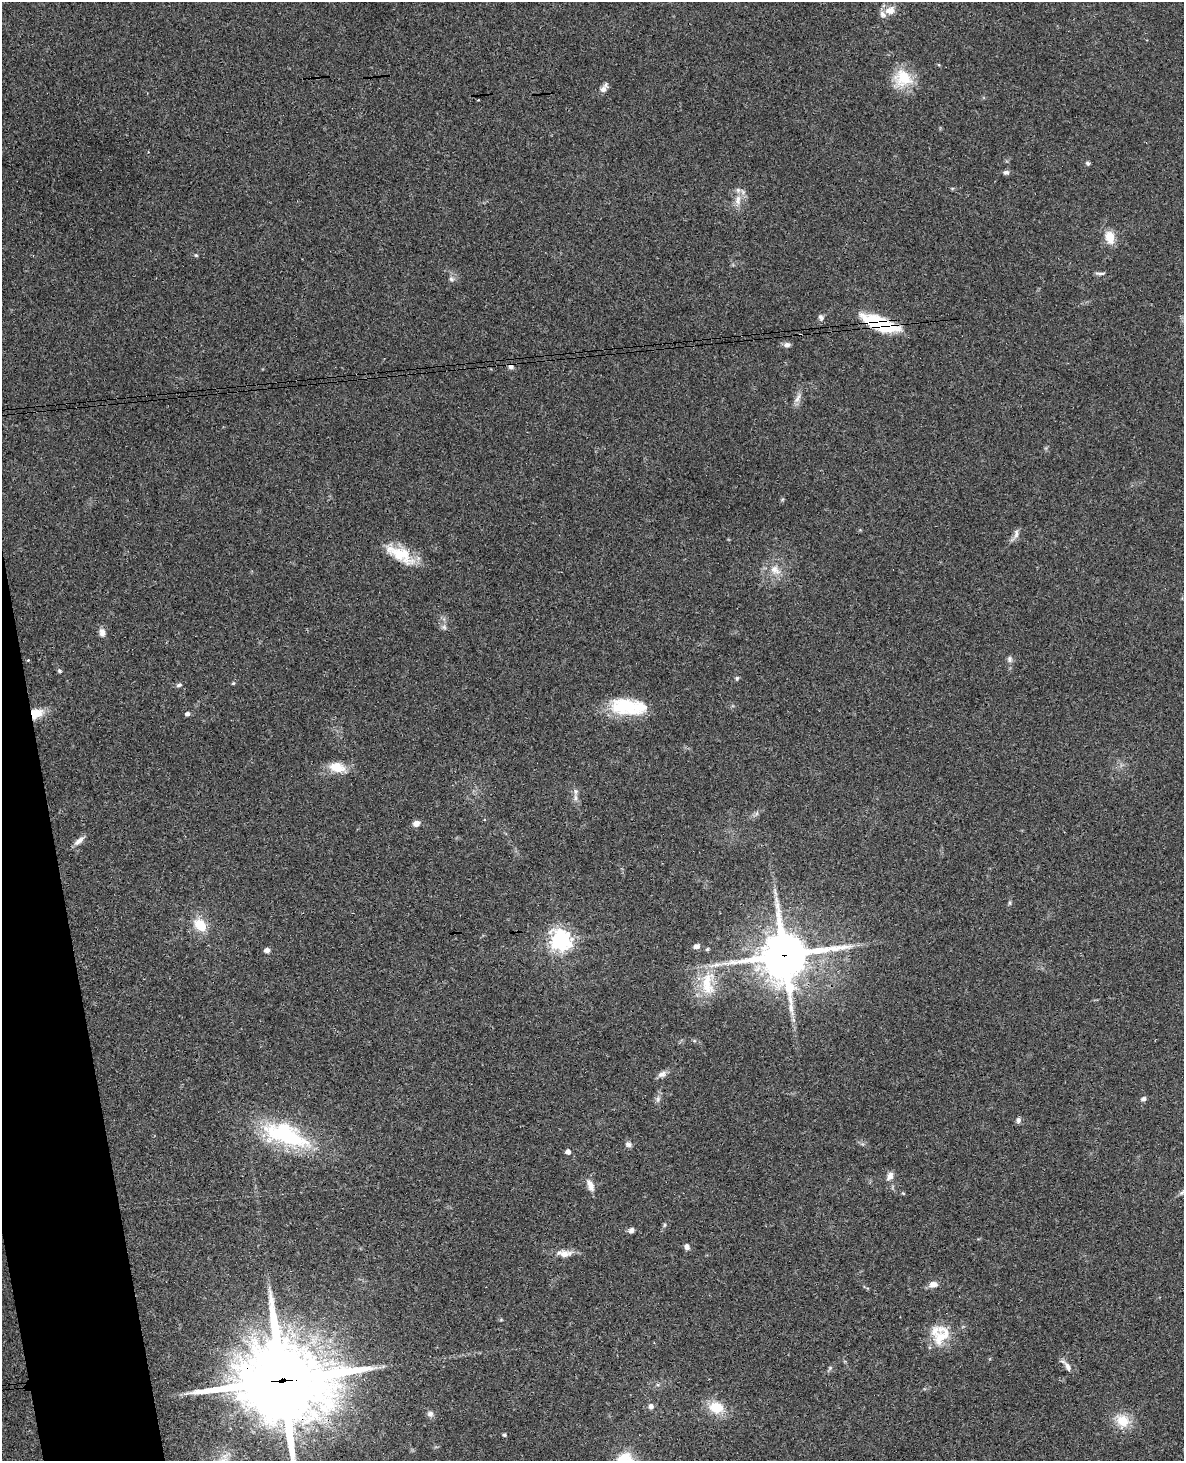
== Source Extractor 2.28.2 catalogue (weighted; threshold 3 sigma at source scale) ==
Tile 7 of 4 x 3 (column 3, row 2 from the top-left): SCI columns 2423-3604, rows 1713-3171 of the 4843 x 4777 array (HDU 1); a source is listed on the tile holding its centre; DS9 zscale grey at full resolution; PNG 1186 x 1463 px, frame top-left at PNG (2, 2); no overlay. Shown black and unused: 4% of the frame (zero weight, under 3 of 4 exposures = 6% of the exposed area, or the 3 px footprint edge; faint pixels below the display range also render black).
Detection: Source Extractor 2.28.2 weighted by HDU 2 'WHT'; one run over the whole footprint, this tile lists its part. Background 0.0648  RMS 0.0049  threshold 0.0219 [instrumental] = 3 sigma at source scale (4.5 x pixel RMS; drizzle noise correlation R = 1.50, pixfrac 1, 0.05/0.05 arcsec/px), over >= 5 px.
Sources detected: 74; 1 cosmic-ray / hot-pixel residue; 2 long thin detections or spike segments (spike, bleed or trail) — not listed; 6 inside a brighter listed object's ellipse — not listed separately; the other 65 listed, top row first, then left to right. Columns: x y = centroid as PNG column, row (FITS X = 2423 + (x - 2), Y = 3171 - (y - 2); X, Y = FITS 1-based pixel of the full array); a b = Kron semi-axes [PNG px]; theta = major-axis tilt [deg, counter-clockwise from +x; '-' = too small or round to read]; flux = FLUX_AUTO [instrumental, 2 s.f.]
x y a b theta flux
890 11 15 10 10 4.5
903 78 25 21 -33 15
603 89 13 7 44 2.3
1088 163 6 5 - 0.91
1006 172 8 6 0 1.3
738 200 16 7 89 4
1110 237 12 9 -74 8.8
196 255 5 4 - 0.54
1100 273 14 3 -2 1.2
451 279 7 5 -17 1.2
821 317 9 6 -74 1.4
880 323 34 14 -22 32
787 345 9 7 2 1.6
511 366 8 7 - 1.6
798 398 13 6 62 2.4
1016 534 14 6 81 2.1
400 554 39 15 -28 15
775 570 16 11 -40 5.7
444 627 7 6 - 1.2
102 632 10 7 -83 2.7
1009 659 9 6 -72 1.5
28 660 3 3 - 0.5
59 671 6 5 - 0.75
737 678 6 5 - 0.75
233 683 4 4 - 0.49
179 685 8 5 16 1
625 706 39 19 -9 24
36 713 15 11 21 7.8
187 714 5 5 - 1.7
337 767 21 12 -13 8.3
576 791 8 6 -90 1.4
416 823 8 7 - 2.6
79 841 15 6 40 2.7
1010 903 6 4 90 0.68
200 925 17 13 -46 9.9
561 940 7 7 - 310
696 946 7 6 - 2.2
267 950 6 5 - 1.9
784 955 16 15 - 2100
707 984 37 16 -83 16
662 1074 12 8 28 2.2
658 1099 8 6 -84 1.4
1143 1099 7 5 24 1.3
1018 1120 8 6 77 1.3
286 1135 59 24 -19 50
628 1144 8 7 - 1.6
568 1152 4 4 - 2.8
890 1176 13 8 62 2.6
590 1185 15 7 -68 3.8
1183 1192 14 5 35 1.8
903 1193 6 3 -19 0.45
664 1225 6 4 89 0.66
631 1230 8 6 25 1.7
687 1247 7 6 - 1.9
564 1254 17 9 10 4.7
933 1284 12 8 8 2.8
941 1336 31 18 61 13
1067 1366 19 6 -50 3
830 1368 5 5 - 0.75
282 1380 31 25 0 6400
651 1406 6 5 - 2
716 1407 17 13 -16 11
430 1414 8 8 - 1.7
1123 1421 18 15 -31 9.7
504 1435 4 4 - 0.8
Overlapping masked pixels (flux is a lower limit): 5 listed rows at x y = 880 323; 511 366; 36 713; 784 955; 282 1380
Isophote crosses this tile's border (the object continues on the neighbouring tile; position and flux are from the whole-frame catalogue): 2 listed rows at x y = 1183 1192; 282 1380